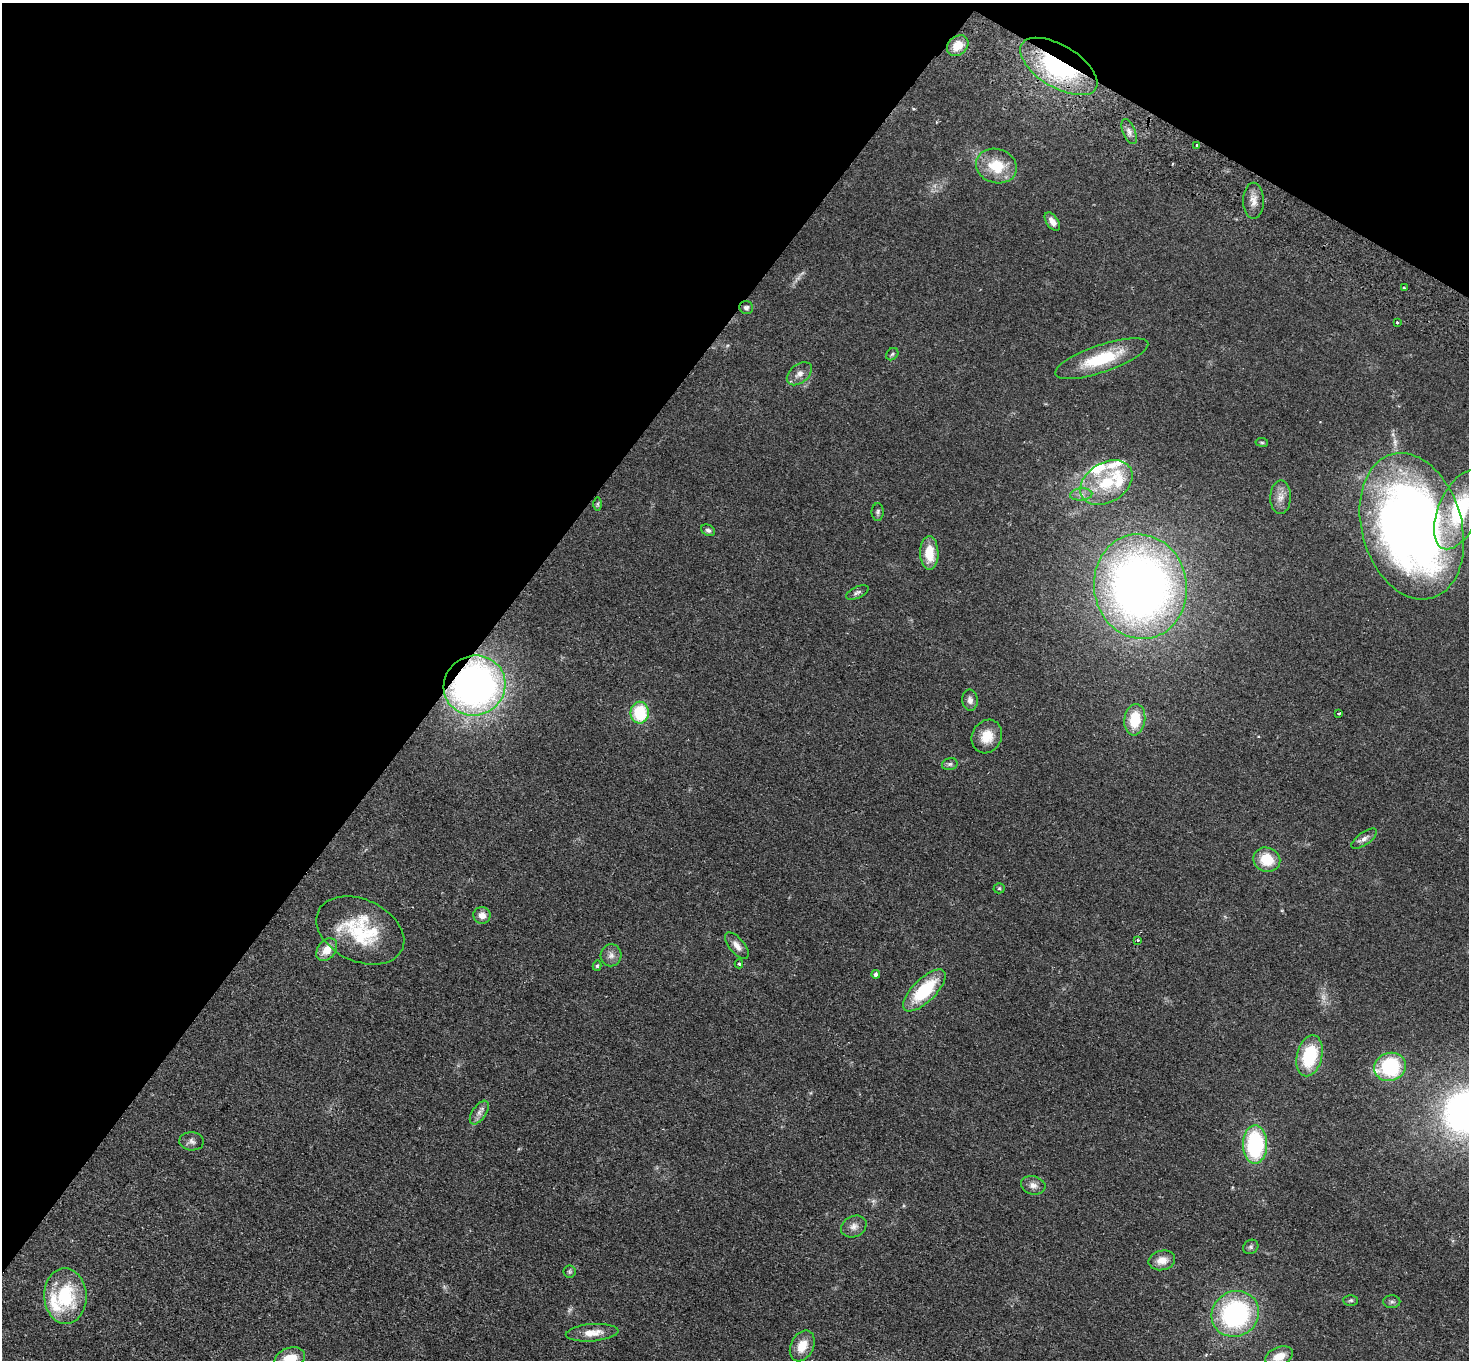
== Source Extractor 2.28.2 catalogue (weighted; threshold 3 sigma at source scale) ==
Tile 2 of 4 x 4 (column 2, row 1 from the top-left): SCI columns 1503-2969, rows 4277-5634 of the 5938 x 5974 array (HDU 1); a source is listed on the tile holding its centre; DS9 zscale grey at full resolution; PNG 1471 x 1362 px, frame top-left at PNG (2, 3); each listed source drawn as its Kron ellipse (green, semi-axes under 4 px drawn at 4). Shown black and unused: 35% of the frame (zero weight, under 2 of 3 exposures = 3% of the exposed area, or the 3 px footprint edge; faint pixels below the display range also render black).
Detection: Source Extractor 2.28.2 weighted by HDU 2 'WHT'; one run over the whole footprint, this tile lists its part. Background 0.0594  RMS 0.007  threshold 0.0316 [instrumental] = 3 sigma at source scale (4.5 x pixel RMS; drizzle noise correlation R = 1.50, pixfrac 1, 0.05/0.05 arcsec/px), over >= 5 px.
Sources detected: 73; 4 too faint to see at this stretch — neither listed nor drawn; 6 inside a brighter listed object's ellipse — not listed separately; the other 63 listed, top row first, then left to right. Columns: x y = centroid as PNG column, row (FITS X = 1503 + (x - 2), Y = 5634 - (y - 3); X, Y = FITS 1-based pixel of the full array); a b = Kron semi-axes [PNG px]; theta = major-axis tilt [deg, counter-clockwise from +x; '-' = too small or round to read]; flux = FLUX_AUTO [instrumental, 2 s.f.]
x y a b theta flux
958 46 12 9 39 9.8
1059 66 43 21 -31 94
1129 131 13 6 -67 3.6
1197 146 3 3 - 2.1
996 166 21 17 -17 22
1253 201 18 10 -90 6.3
1052 222 10 6 -55 4.5
1404 288 3 3 - 0.84
746 308 7 6 - 1.9
1397 323 3 2 - 0.82
892 354 7 5 46 1.3
1102 359 49 13 19 34
799 374 14 9 39 4.8
1262 442 6 3 -9 0.8
1106 483 28 20 31 30
1081 494 11 6 4 3
1280 497 17 10 88 6.1
598 504 7 4 90 0.93
1459 510 42 21 66 60
878 512 9 6 90 1.6
1412 526 75 50 -74 660
708 530 7 5 -30 1.6
929 553 17 9 -89 16
1140 587 52 46 -80 540
857 592 12 6 24 2
475 686 31 29 29 290
970 700 10 8 -84 3.4
640 713 11 9 -88 32
1338 714 3 3 - 1.5
1135 720 16 10 83 20
987 737 17 14 63 12
950 764 8 6 14 1.8
1364 839 15 6 35 3.3
1267 860 14 12 -21 18
999 888 5 5 - 0.93
482 915 8 8 - 5
360 930 46 31 -25 50
1138 940 4 3 - 0.92
737 946 16 7 -50 4.8
327 950 13 9 53 9.2
611 955 11 10 - 3.9
739 964 4 4 - 1.1
597 966 5 4 - 0.99
876 974 4 4 - 1.9
924 990 27 11 45 37
1310 1056 21 12 76 38
1390 1067 16 14 17 52
479 1112 13 7 56 3.6
191 1141 12 9 -4 2.9
1255 1144 19 12 89 71
1033 1185 12 9 -14 4
854 1226 13 10 27 4.7
1251 1247 8 6 35 1.6
1162 1260 13 9 12 7
570 1271 6 6 - 1.2
65 1296 28 21 -87 46
1351 1300 7 5 0 1.3
1392 1302 8 6 0 1.8
1235 1314 24 22 33 110
592 1333 26 8 5 9.4
802 1346 16 11 63 11
1279 1356 15 9 22 9.7
290 1359 15 11 20 15
Overlapping masked pixels (flux is a lower limit): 2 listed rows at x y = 1059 66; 475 686
Isophote crosses this tile's border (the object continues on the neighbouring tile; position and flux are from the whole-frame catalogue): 2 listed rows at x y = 1459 510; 290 1359